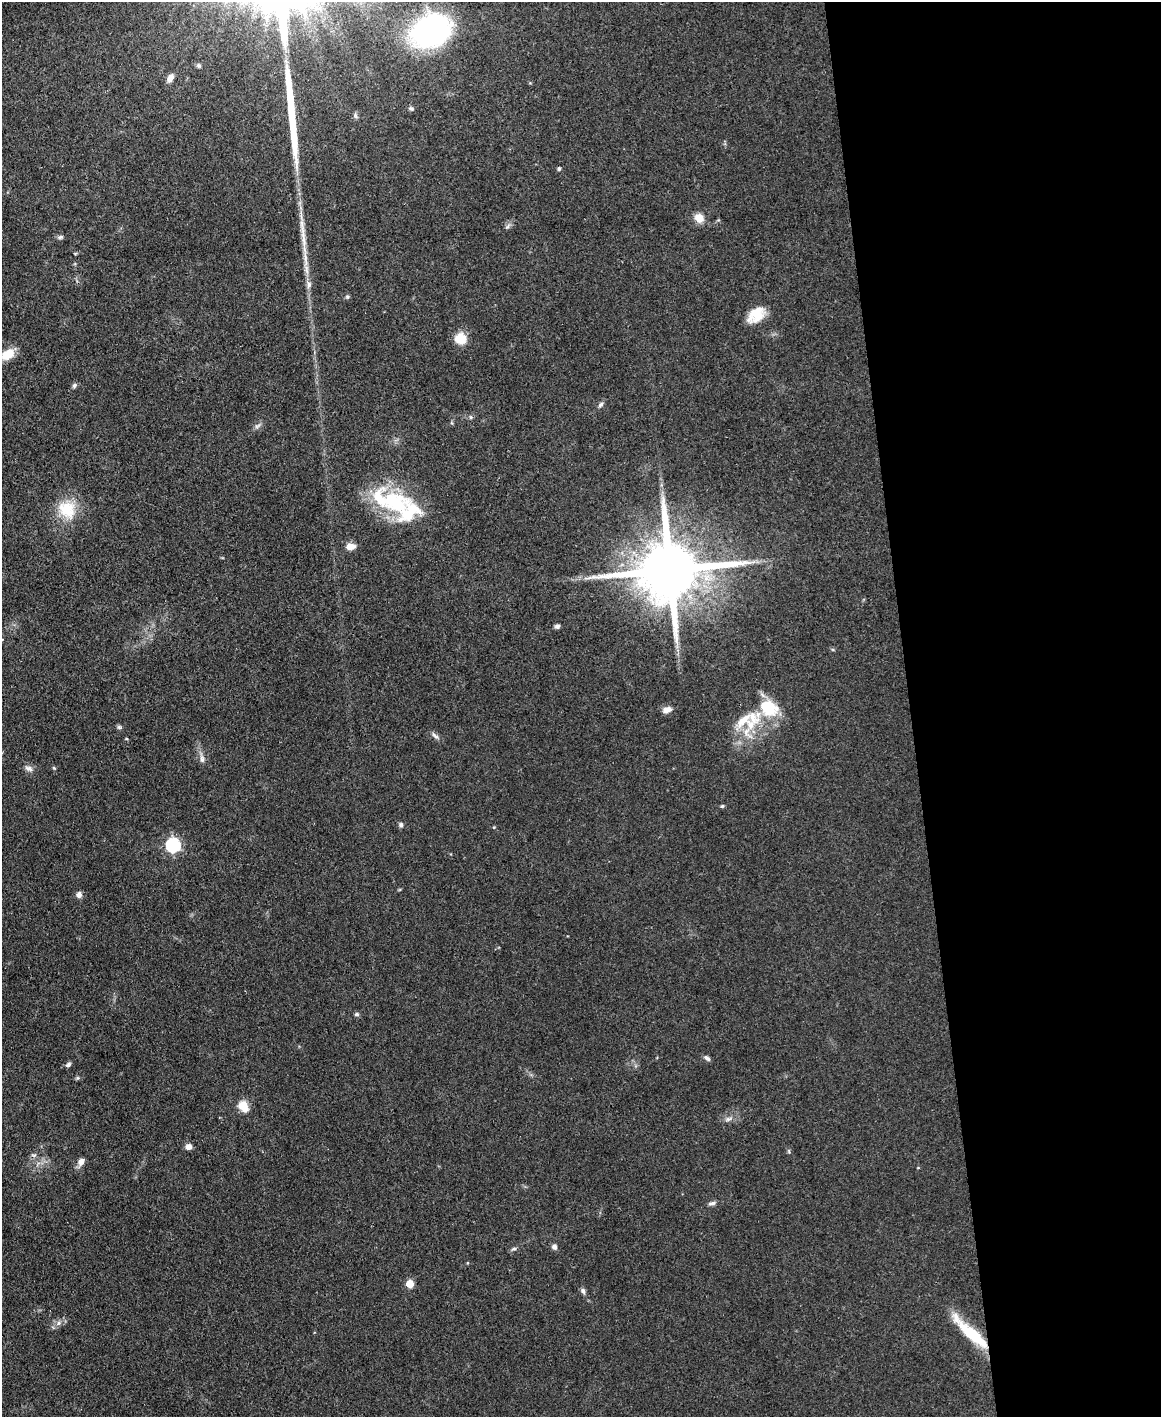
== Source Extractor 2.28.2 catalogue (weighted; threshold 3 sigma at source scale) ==
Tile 8 of 4 x 3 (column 4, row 2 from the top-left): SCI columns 3478-4636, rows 1658-3072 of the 4691 x 4623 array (HDU 1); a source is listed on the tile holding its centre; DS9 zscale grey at full resolution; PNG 1163 x 1419 px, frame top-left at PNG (2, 2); no overlay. Shown black and unused: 22% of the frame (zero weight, under 3 of 4 exposures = <1% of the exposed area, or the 3 px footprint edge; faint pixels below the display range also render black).
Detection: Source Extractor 2.28.2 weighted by HDU 2 'WHT'; one run over the whole footprint, this tile lists its part. Background 0.0795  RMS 0.0056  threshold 0.0253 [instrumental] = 3 sigma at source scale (4.5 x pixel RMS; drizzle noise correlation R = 1.50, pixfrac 1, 0.05/0.05 arcsec/px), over >= 5 px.
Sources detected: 58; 1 inside a brighter object's white glare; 2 long thin detections or spike segments (spike, bleed or trail) — not listed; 4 inside a brighter listed object's ellipse — not listed separately; the other 51 listed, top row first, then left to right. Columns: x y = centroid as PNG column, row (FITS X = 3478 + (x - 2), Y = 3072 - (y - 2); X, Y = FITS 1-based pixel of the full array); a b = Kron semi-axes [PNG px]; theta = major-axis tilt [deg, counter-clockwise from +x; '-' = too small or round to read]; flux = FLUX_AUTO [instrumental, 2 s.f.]
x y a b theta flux
430 31 38 29 28 130
199 65 7 5 -21 1.1
170 78 9 6 65 3.5
411 109 7 4 -36 1.1
355 115 8 3 -71 1
559 169 5 4 - 0.87
699 218 10 9 - 6.3
507 226 7 4 45 1.2
60 237 7 5 5 1.2
309 285 9 6 81 2.1
347 297 5 5 - 0.85
756 315 23 15 41 12
460 338 14 12 -7 8.7
7 354 18 11 29 9.2
74 385 6 5 - 1.4
601 405 8 5 46 1.4
471 417 6 4 90 0.77
257 426 10 4 33 1.5
392 501 34 26 10 39
67 509 26 23 -44 18
350 546 9 7 4 4.8
670 570 20 16 7 5700
557 626 6 5 - 1.5
768 708 21 16 -28 23
667 710 11 7 14 3.8
753 718 24 13 -59 12
119 727 7 5 -43 1
746 732 21 11 -63 9.1
435 736 11 5 -35 1.8
202 758 11 6 -84 2.2
29 768 11 7 -21 2.3
722 806 5 4 - 0.73
401 825 6 6 - 1.2
173 845 6 6 - 99
79 895 7 6 - 2.7
357 1014 6 5 - 1
707 1058 9 5 -39 1.7
68 1065 8 5 34 1.4
243 1106 6 6 - 22
728 1119 10 6 15 2
189 1147 7 6 - 3.1
789 1151 6 4 74 0.66
34 1155 7 4 18 1.1
81 1162 9 7 71 3.1
712 1203 12 5 11 1.7
554 1247 7 6 - 2
514 1249 8 5 25 1.2
410 1284 5 5 - 14
583 1291 8 6 -63 1.6
59 1323 7 4 88 1.3
971 1333 48 10 -43 29
Overlapping masked pixels (flux is a lower limit): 2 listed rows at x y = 670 570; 971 1333
Isophote crosses this tile's border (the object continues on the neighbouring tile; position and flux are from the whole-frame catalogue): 2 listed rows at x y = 430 31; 7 354